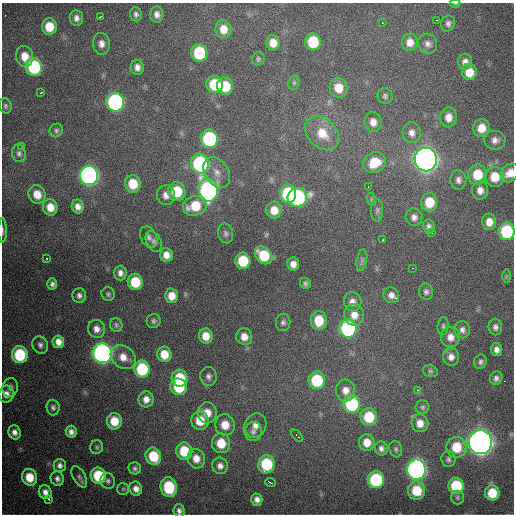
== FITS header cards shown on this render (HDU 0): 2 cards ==
NAXIS1  =                  512 / Axis length
NAXIS2  =                  512 / Axis length

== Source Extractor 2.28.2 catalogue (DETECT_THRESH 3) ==
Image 512 x 512 px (HDU 0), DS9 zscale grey, 1 PNG px = 1 image px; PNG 516 x 516 px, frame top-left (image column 1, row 512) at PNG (2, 3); each listed source drawn as its Kron ellipse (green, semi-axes under 4 px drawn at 4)
Background 5270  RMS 76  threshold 227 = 3 sigma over >= 5 px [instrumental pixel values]
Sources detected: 175; all 175 listed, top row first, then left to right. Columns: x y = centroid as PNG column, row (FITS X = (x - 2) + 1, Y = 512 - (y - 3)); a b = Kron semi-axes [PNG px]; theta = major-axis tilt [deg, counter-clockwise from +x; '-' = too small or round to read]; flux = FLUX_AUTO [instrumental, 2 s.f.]
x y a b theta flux
455 3 5 3 - 5.1e+03
136 14 7 6 - 1.5e+04
157 14 8 6 -86 2.7e+04
100 17 4 2 - 6.6e+03
76 18 7 6 - 2.5e+04
436 20 3 2 - 5.4e+03
382 22 3 2 - 1.3e+04
448 23 8 7 - 1.7e+04
49 27 8 7 - 1.1e+05
223 29 9 8 - 6.5e+04
313 42 8 8 - 2.2e+05
410 42 9 8 - 4.4e+04
273 43 8 7 - 6.8e+04
101 44 11 8 -83 3.3e+04
428 44 10 9 - 2.6e+04
199 53 9 8 - 3.4e+05
25 56 10 8 -76 7.2e+04
258 59 7 6 - 1.0e+04
465 62 8 7 - 2.8e+04
34 67 9 8 - 4.4e+05
137 67 7 6 - 2.8e+04
469 72 8 7 - 9.5e+04
294 83 7 5 69 1.0e+04
215 84 8 8 - 2.0e+05
225 86 9 8 - 1.5e+05
338 88 10 9 - 9.4e+04
40 93 3 2 - 4.2e+03
385 96 8 7 - 1.4e+04
115 102 9 9 - 1.0e+06
5 106 7 6 - 1.2e+04
448 117 10 8 87 5.0e+04
373 122 10 8 -79 4.1e+04
481 128 9 8 - 8.6e+04
56 130 7 6 - 1.2e+04
322 133 19 14 -46 1.2e+05
412 133 10 9 - 3.3e+04
209 139 9 8 - 5.8e+05
495 140 10 9 - 3.3e+04
21 146 3 2 - 4.5e+03
19 153 9 7 -76 1.6e+04
426 159 12 11 - 4.2e+06
374 163 11 10 - 1.4e+05
200 164 10 9 - 6.2e+05
217 172 16 11 -58 5.6e+04
510 173 10 8 49 5.6e+04
89 175 10 9 - 1.8e+06
478 175 10 9 - 1.4e+05
495 177 10 9 - 1.1e+05
458 180 9 8 - 2.5e+04
133 184 9 8 - 1.3e+05
368 186 2 2 - 4.0e+03
208 190 11 9 -82 1.4e+06
480 190 9 8 - 3.7e+04
177 191 9 8 - 1.8e+05
37 194 9 8 - 6.6e+04
288 194 9 8 - 3.9e+05
166 195 10 9 - 3.7e+04
297 197 10 9 - 7.6e+05
371 199 6 4 -72 8.4e+03
429 202 9 8 - 1.3e+05
78 206 7 6 - 3.1e+04
195 206 12 9 18 1.6e+05
50 207 8 7 - 6.9e+04
274 210 8 7 - 6.7e+04
377 210 11 6 90 1.7e+04
414 217 9 8 - 2.7e+04
489 222 8 7 - 5.0e+04
429 226 7 6 - 1.7e+04
2 230 12 3 -89 1.2e+04
507 231 9 8 - 3.9e+05
226 233 10 7 -77 1.7e+04
432 233 2 2 - 4.3e+03
149 237 11 7 -64 2.2e+04
382 240 3 3 - 1.7e+04
154 241 11 7 -64 2.0e+04
166 255 7 6 - 4.2e+04
263 255 10 7 -46 1.8e+05
47 259 3 3 - 9.2e+03
362 260 11 5 79 1.5e+04
243 261 8 7 - 1.9e+05
293 264 6 6 - 3.5e+04
413 268 3 2 - 8.6e+03
120 273 7 6 - 2.4e+04
506 276 7 4 89 7.9e+03
135 282 8 7 - 1.7e+05
305 283 6 5 - 1.2e+04
52 284 6 4 89 1.6e+04
426 292 8 7 - 1.6e+04
108 294 7 6 - 1.1e+04
79 295 7 7 - 1.9e+04
391 295 8 7 - 3.0e+04
171 296 7 6 - 6.2e+04
353 302 9 9 - 3.4e+04
354 315 11 9 -83 5.8e+04
154 321 7 7 - 1.3e+04
319 321 9 8 - 1.3e+05
283 323 8 7 - 1.7e+04
116 325 7 6 - 1.3e+04
443 326 9 5 84 1.2e+04
495 327 8 7 - 2.1e+04
96 329 9 8 - 3.7e+04
348 329 9 8 - 7.0e+05
462 330 8 8 - 2.2e+04
206 336 7 7 - 7.2e+04
244 337 8 8 - 4.6e+04
450 337 10 9 - 4.3e+04
58 342 6 6 - 3.7e+04
40 345 9 7 -64 1.9e+04
497 350 6 5 - 2.6e+04
102 353 10 9 - 2.3e+06
164 354 8 7 - 9.1e+04
20 355 8 8 - 3.2e+05
123 357 13 10 -38 6.4e+04
451 357 9 8 - 3.2e+04
480 362 7 6 - 1.4e+04
142 369 8 8 - 3.1e+05
430 371 7 5 -15 9.9e+03
208 376 9 8 - 2.1e+04
180 378 8 8 - 2.0e+05
496 378 7 6 - 1.8e+04
317 380 9 8 - 2.9e+05
10 387 9 7 81 2.2e+04
179 387 8 8 - 2.0e+05
346 390 11 9 -85 4.9e+04
418 390 4 4 - 6.7e+03
6 394 8 7 - 3.7e+04
146 399 8 7 - 3.7e+04
352 404 9 8 - 4.2e+05
53 407 8 6 -86 1.6e+04
422 407 7 6 - 1.2e+04
207 413 10 9 - 6.8e+04
369 417 9 8 - 1.9e+05
114 421 8 7 - 1.0e+05
200 421 9 8 - 1.2e+05
420 423 9 8 - 5.2e+04
225 425 10 9 - 8.4e+04
255 425 12 10 63 4.5e+04
15 432 7 6 - 2.7e+04
71 432 6 5 - 2.4e+04
253 432 9 9 - 2.5e+04
297 436 7 3 -45 7.1e+03
367 442 8 7 - 6.5e+04
480 442 12 11 - 4.6e+06
221 443 10 9 - 1.2e+05
97 447 7 6 - 1.0e+04
456 447 10 10 - 1.5e+05
381 449 7 6 - 2.0e+04
396 449 8 6 -71 1.2e+04
184 451 8 8 - 1.8e+05
153 456 9 7 -68 1.8e+05
196 459 10 8 -73 5.7e+04
448 459 8 7 - 1.5e+04
266 464 9 8 - 3.1e+05
60 465 6 6 - 2.1e+04
220 466 8 8 - 2.9e+04
135 468 6 6 - 1.3e+04
416 470 10 9 - 2.3e+06
98 476 8 7 - 2.3e+05
29 477 8 7 - 1.1e+05
79 477 12 6 -60 1.7e+04
57 479 7 6 - 2.1e+04
376 480 8 8 - 4.5e+05
108 481 8 7 - 1.5e+04
271 483 5 2 - 1.2e+04
456 486 8 8 - 2.6e+05
169 487 10 8 -78 2.4e+05
123 489 6 6 - 7.8e+03
136 489 7 6 - 3.1e+04
417 491 9 8 - 1.6e+05
45 492 7 6 - 3.0e+04
492 493 7 7 - 1.4e+05
457 497 7 6 - 1.1e+04
49 499 3 2 - 4.0e+03
257 500 6 5 - 2.6e+04
179 511 6 5 - 1.8e+04
At the frame edge (FLAGS 8, measured only in part): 5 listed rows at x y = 455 3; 510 173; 2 230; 507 231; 179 511